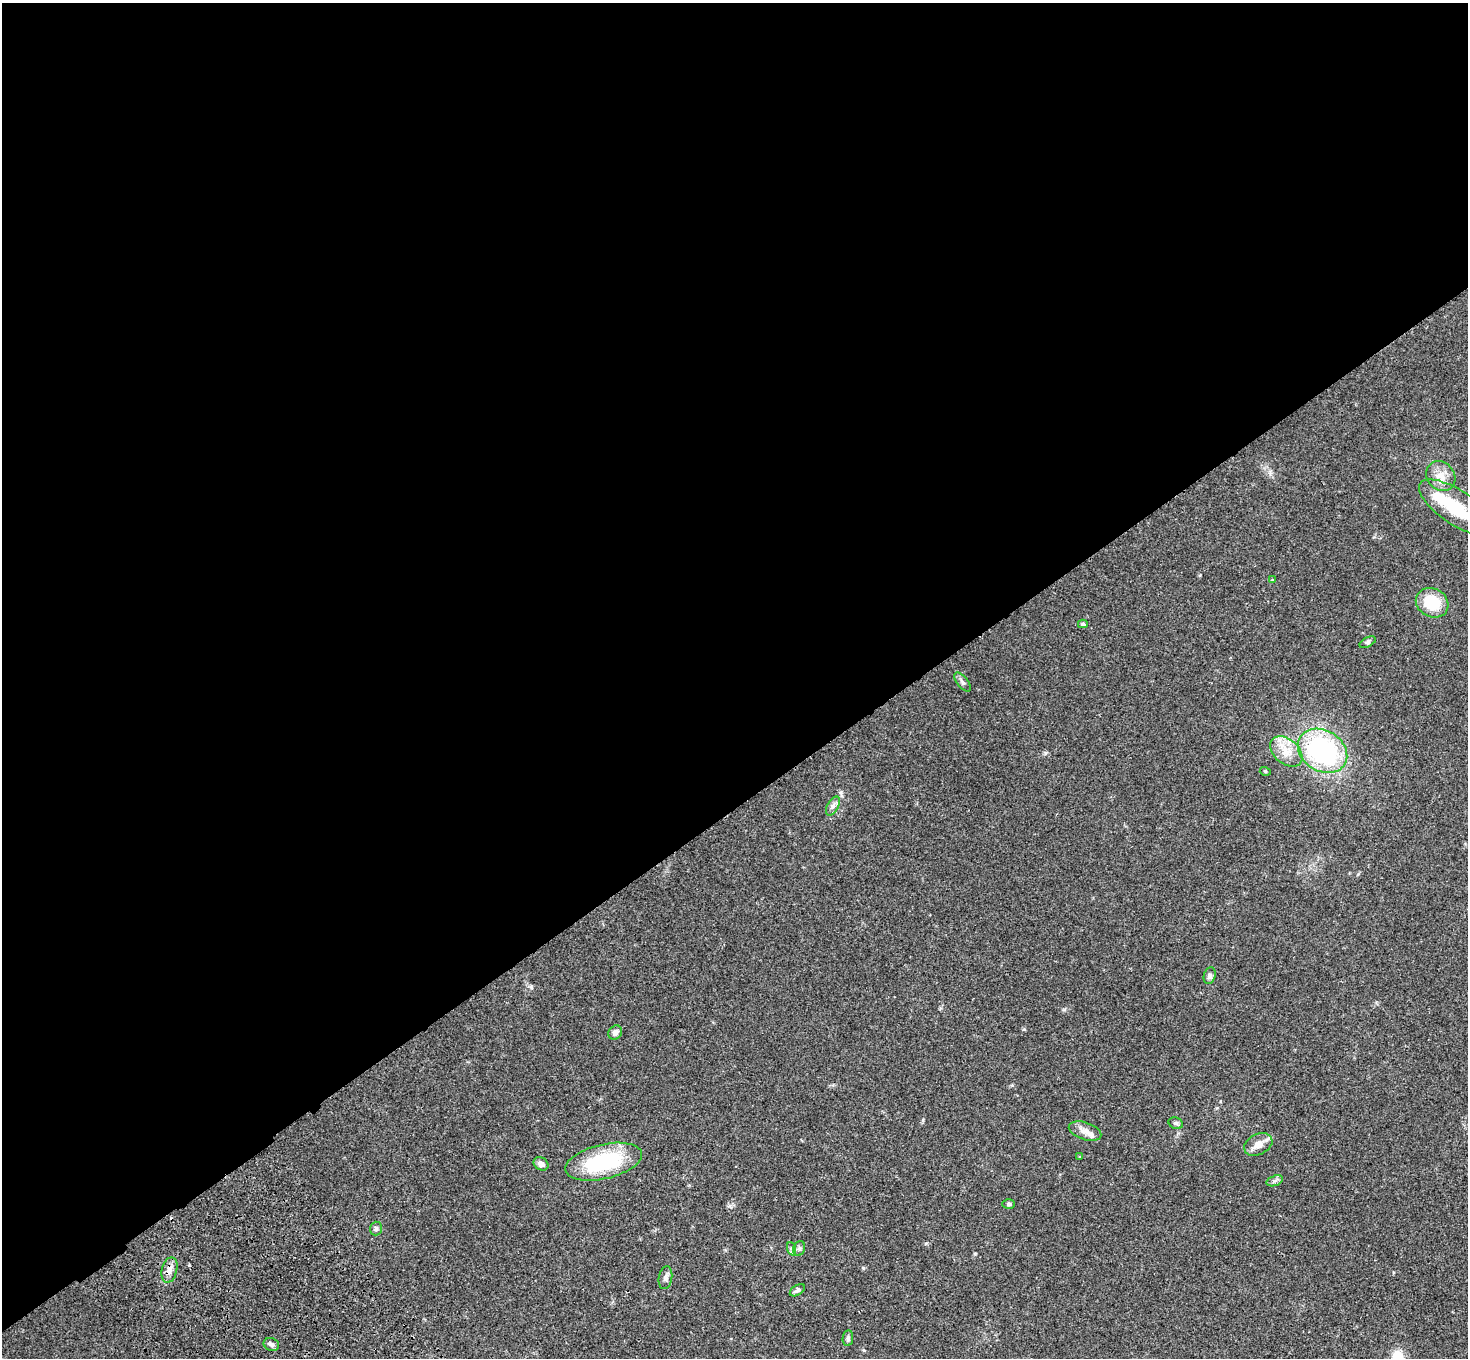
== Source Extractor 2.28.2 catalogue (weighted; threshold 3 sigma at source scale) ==
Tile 2 of 4 x 4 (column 2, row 1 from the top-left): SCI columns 1573-3038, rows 4443-5798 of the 6075 x 6036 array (HDU 1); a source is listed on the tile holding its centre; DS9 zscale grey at full resolution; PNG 1470 x 1360 px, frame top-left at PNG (2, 3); each listed source drawn as its Kron ellipse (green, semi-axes under 4 px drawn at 4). Shown black and unused: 60% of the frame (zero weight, under 3 of 4 exposures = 6% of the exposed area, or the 3 px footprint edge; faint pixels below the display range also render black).
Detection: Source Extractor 2.28.2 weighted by HDU 2 'WHT'; one run over the whole footprint, this tile lists its part. Background 0.0482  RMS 0.0054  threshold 0.0243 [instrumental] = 3 sigma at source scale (4.5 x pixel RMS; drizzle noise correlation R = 1.50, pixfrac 1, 0.05/0.05 arcsec/px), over >= 5 px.
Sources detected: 31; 2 inside a brighter listed object's ellipse — not listed separately; the other 29 listed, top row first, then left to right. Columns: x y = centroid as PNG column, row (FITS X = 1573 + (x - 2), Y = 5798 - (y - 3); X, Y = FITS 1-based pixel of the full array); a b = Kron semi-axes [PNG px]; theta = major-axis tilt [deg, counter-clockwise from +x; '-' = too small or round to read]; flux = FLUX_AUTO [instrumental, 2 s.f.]
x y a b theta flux
1441 476 16 13 -49 6.3
1457 508 44 17 -34 27
1272 580 4 3 - 0.4
1432 603 17 14 -28 18
1083 624 5 4 - 1
1368 642 9 4 27 1
962 682 11 5 -52 1.5
1322 751 26 20 -32 83
1286 752 18 12 -42 8.3
1265 771 5 3 - 0.5
833 806 10 5 60 1.8
1210 976 8 6 72 1.5
615 1032 7 6 - 2.6
1176 1123 7 5 -21 1
1085 1131 17 8 -18 3.9
1258 1144 15 10 27 5.1
1080 1157 4 4 - 0.46
604 1162 39 17 13 40
541 1164 8 6 -32 2.6
1275 1181 8 5 20 1.3
1009 1204 6 4 0 0.88
376 1228 7 6 - 1.1
799 1248 7 6 - 1.3
792 1249 7 4 -71 1.1
169 1270 13 7 75 3.3
665 1278 11 6 80 1.8
797 1290 8 5 33 1.5
848 1338 8 5 81 1.3
271 1344 8 6 -23 1.5
Isophote crosses this tile's border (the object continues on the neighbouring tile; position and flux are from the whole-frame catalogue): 1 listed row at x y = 1457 508
Unlisted compact peaks at least as high as the median listed source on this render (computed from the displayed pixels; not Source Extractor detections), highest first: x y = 863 1268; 926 1243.